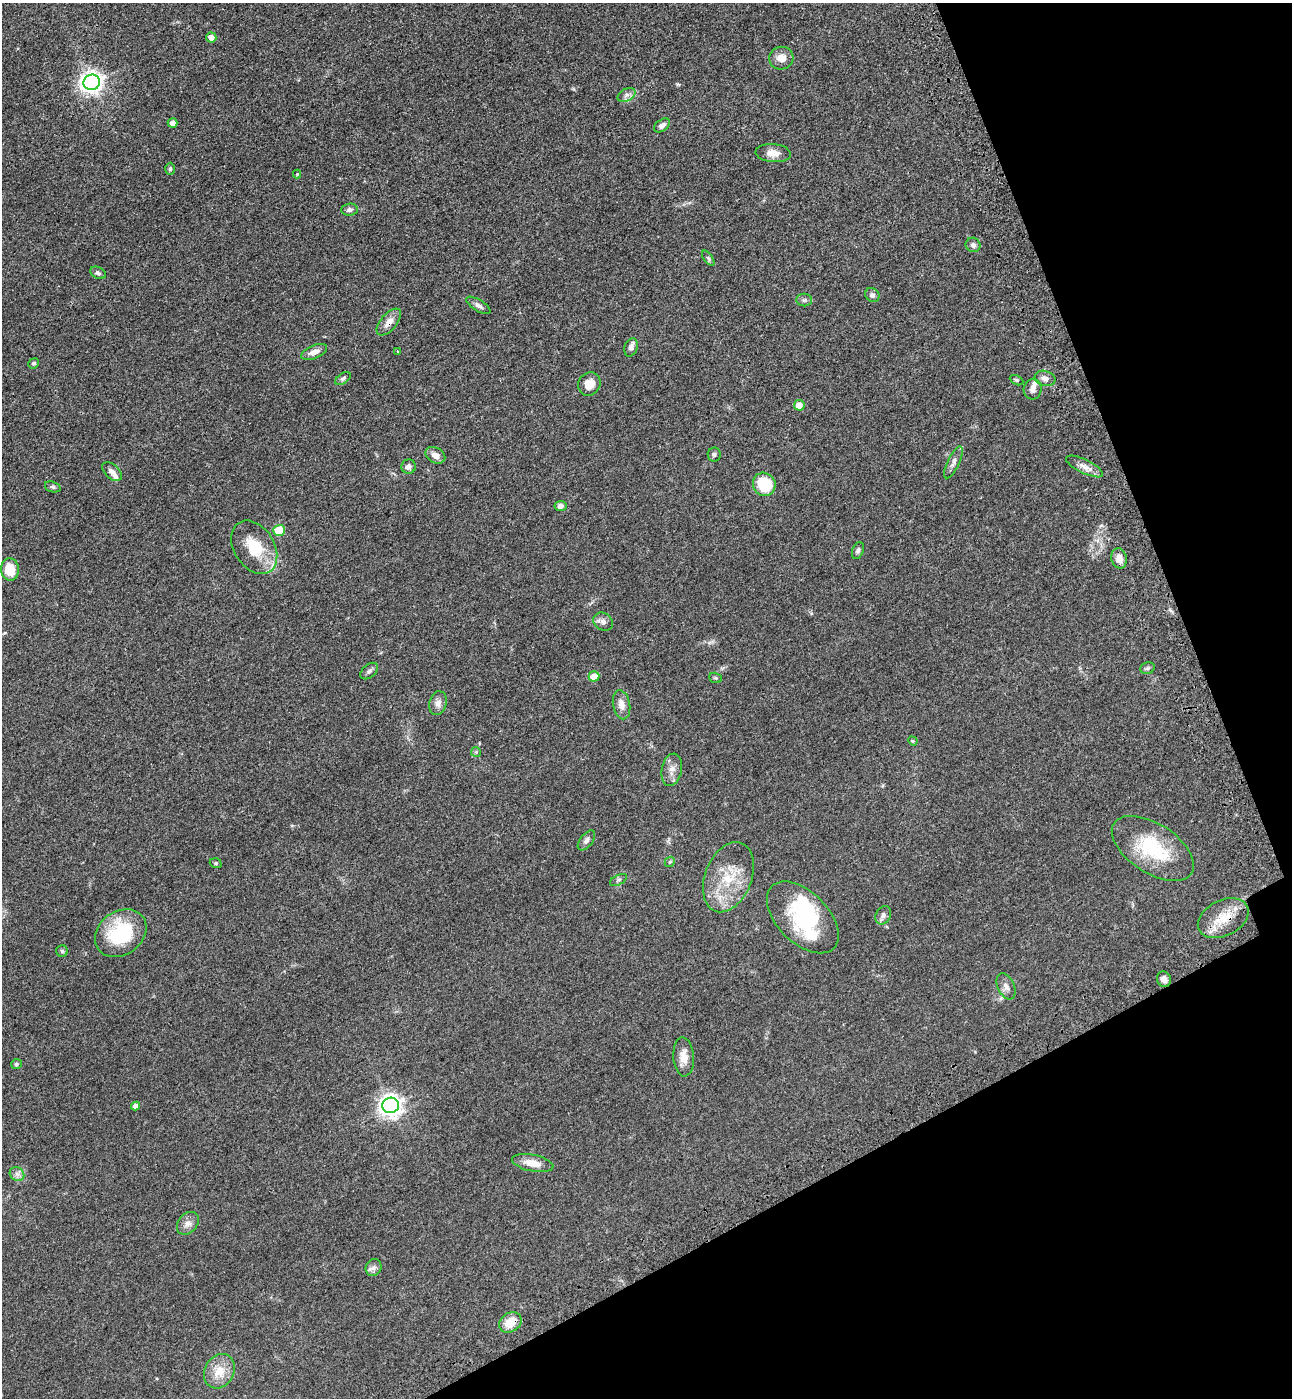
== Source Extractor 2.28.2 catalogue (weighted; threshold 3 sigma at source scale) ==
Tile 12 of 4 x 4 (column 4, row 3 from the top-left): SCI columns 4102-5391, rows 1488-2883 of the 5756 x 5768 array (HDU 1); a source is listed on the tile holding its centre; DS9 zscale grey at full resolution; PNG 1294 x 1400 px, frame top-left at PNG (2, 3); each listed source drawn as its Kron ellipse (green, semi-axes under 4 px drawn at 4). Shown black and unused: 21% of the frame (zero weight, under 3 of 4 exposures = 6% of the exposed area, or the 3 px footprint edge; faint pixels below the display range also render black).
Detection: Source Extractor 2.28.2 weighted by HDU 2 'WHT'; one run over the whole footprint, this tile lists its part. Background 0.0425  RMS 0.005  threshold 0.0225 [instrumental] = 3 sigma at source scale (4.5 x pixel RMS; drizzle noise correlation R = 1.50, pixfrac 1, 0.05/0.05 arcsec/px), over >= 5 px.
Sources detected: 78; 1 inside a brighter object's white glare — neither listed nor drawn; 3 inside a brighter listed object's ellipse — not listed separately; the other 74 listed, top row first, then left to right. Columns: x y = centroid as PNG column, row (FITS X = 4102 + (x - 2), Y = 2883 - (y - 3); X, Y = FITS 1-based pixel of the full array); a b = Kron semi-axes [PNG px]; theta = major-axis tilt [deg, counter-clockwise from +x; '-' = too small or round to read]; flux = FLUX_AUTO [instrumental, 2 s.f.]
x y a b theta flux
211 37 5 5 - 3.4
781 58 12 11 - 4.6
92 82 8 7 - 340
627 95 9 6 27 1.7
173 123 5 4 - 2.3
662 125 9 5 35 1.9
773 153 17 9 -5 4.6
170 169 6 5 - 0.73
297 174 4 4 - 0.43
350 210 8 6 5 1.4
973 245 7 7 - 1.4
708 258 9 4 -55 0.84
98 273 8 5 -27 1.1
872 295 8 6 -47 1.5
804 300 8 6 1 1.2
478 305 13 5 -32 1.8
389 322 16 8 50 4.3
631 347 9 6 69 1.7
314 352 14 6 23 3.4
398 352 4 3 - 0.55
34 363 5 5 - 0.84
343 378 8 5 33 1.1
1045 378 10 7 -16 2.4
1017 380 7 4 -27 0.69
589 384 12 11 - 5
1033 389 10 9 - 2.4
799 405 5 5 - 4.8
435 455 10 7 -29 3
714 455 7 6 - 1
953 462 17 6 65 2.2
1084 466 20 7 -26 3.7
409 467 7 7 - 1.9
112 472 11 7 -42 2.3
764 484 12 11 - 16
53 487 8 5 -18 1
560 506 6 5 - 1.8
279 530 6 5 - 15
254 547 29 20 -57 17
858 551 9 5 68 1.1
1119 558 10 7 -75 3.7
10 569 11 9 -83 10
603 622 10 8 -32 2
1147 668 7 5 21 0.96
369 671 10 6 41 1.3
594 676 5 5 - 7
715 678 6 5 - 0.69
438 703 12 8 75 2.7
622 705 15 8 -78 3.8
913 741 5 4 - 0.48
476 752 5 5 - 0.63
672 770 16 10 79 3.8
586 840 12 6 52 1.8
1153 848 46 24 -33 30
670 862 5 4 - 0.6
216 863 6 4 -19 0.7
728 877 36 23 69 19
618 880 9 5 27 1
883 915 9 7 60 1.7
803 917 44 25 -45 34
1223 918 27 17 27 12
121 933 27 21 36 31
62 951 6 5 - 0.83
1164 979 8 7 - 2.6
1006 986 14 8 -66 2.6
684 1057 19 10 -86 5.1
16 1064 5 5 - 0.92
391 1105 8 8 - 330
136 1106 4 4 - 2.6
533 1163 21 8 -11 5.9
17 1174 8 6 -43 1.8
188 1223 13 9 51 2.9
374 1268 9 8 - 1.8
510 1322 12 9 33 8.3
219 1371 18 14 60 8.4
Overlapping masked pixels (flux is a lower limit): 3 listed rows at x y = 389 322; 1223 918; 510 1322